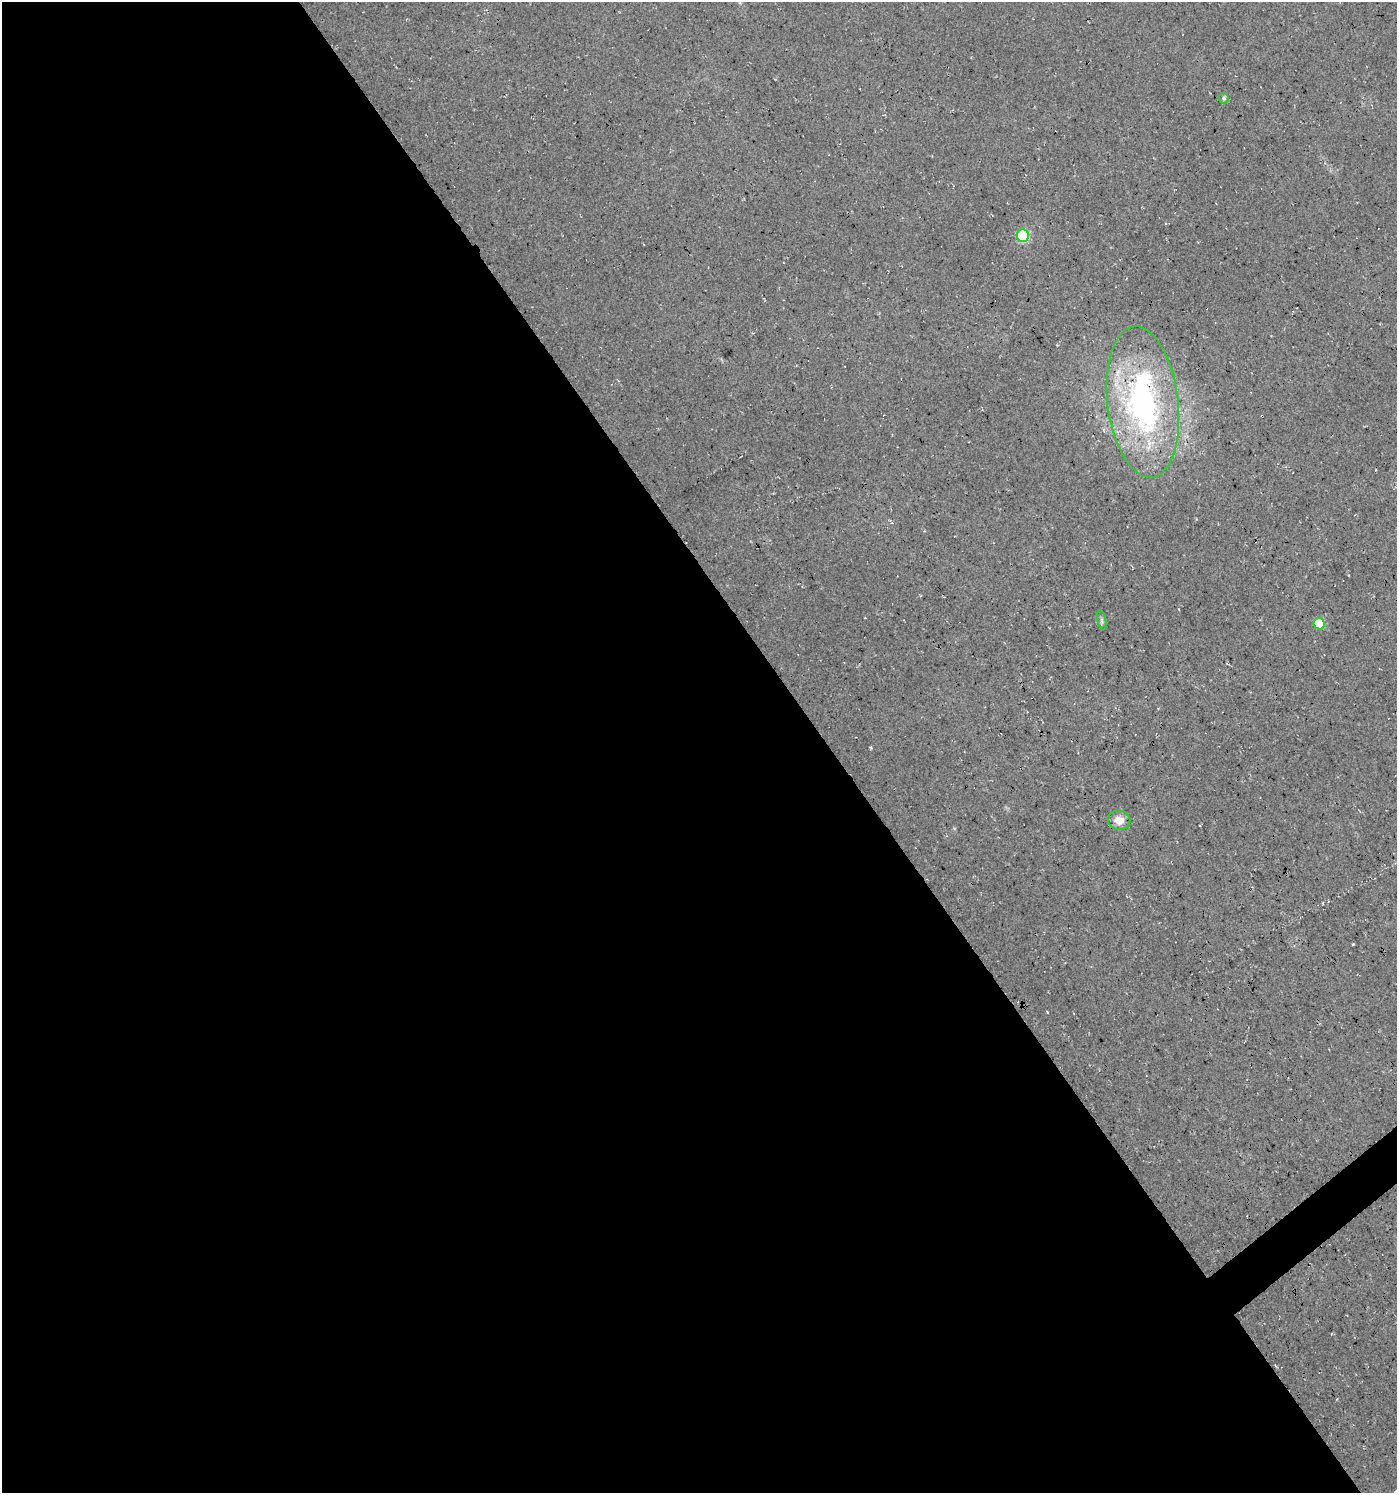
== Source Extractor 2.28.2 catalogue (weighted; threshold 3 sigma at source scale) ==
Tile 9 of 4 x 4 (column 1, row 3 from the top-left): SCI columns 131-1525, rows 1495-2985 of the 5906 x 5968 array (HDU 1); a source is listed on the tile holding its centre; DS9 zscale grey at full resolution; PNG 1399 x 1495 px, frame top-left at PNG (2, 2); each listed source drawn as its Kron ellipse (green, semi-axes under 4 px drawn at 4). Shown black and unused: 60% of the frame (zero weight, under 3 of 4 exposures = <1% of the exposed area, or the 3 px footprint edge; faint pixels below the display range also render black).
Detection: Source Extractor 2.28.2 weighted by HDU 2 'WHT'; one run over the whole footprint, this tile lists its part. Background 0.022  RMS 0.0063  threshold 0.0281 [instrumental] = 3 sigma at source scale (4.5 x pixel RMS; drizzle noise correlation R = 1.50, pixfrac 1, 0.0396/0.0396 arcsec/px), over >= 5 px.
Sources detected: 6; all 6 listed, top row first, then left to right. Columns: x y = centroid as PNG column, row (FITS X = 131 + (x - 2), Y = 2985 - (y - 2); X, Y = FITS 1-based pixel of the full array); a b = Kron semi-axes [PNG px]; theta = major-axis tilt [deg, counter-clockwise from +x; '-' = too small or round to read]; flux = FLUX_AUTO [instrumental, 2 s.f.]
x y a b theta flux
1224 98 5 5 - 1.6
1023 235 6 6 - 50
1143 402 76 35 -83 160
1102 620 10 4 -77 1.3
1319 623 6 5 - 20
1119 820 11 9 -7 6.5
Overlapping masked pixels (flux is a lower limit): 1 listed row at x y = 1143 402